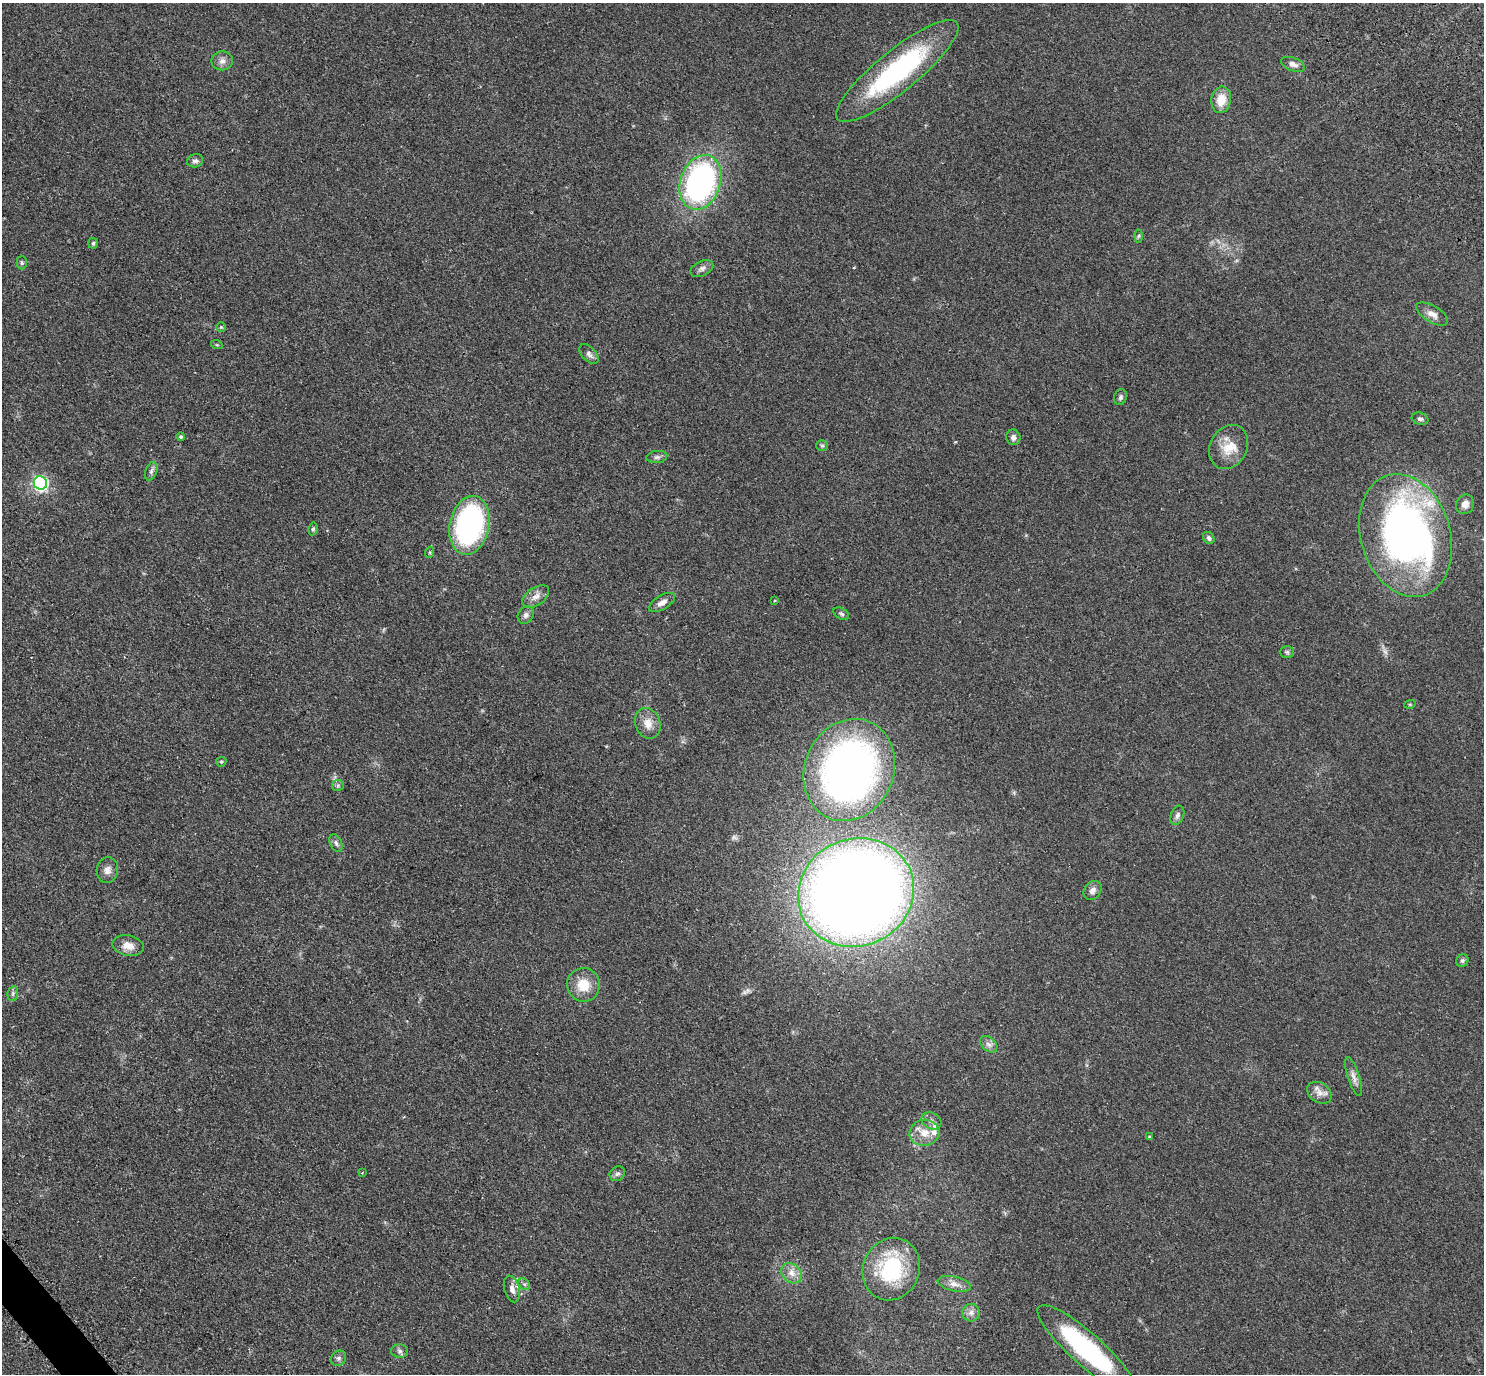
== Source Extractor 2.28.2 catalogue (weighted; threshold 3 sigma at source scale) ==
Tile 7 of 4 x 4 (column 3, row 2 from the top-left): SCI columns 3158-4639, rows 3205-4576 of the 6271 x 6268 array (HDU 1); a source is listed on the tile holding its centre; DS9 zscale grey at full resolution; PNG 1486 x 1376 px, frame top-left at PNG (2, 3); each listed source drawn as its Kron ellipse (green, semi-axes under 4 px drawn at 4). Shown black and unused: <1% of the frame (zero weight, under 2 of 3 exposures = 11% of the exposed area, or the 3 px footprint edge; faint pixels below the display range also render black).
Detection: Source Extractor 2.28.2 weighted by HDU 2 'WHT'; one run over the whole footprint, this tile lists its part. Background 0.0948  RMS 0.0088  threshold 0.0396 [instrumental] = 3 sigma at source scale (4.5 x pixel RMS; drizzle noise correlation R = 1.50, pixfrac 1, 0.05/0.05 arcsec/px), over >= 5 px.
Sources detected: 72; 1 inside a brighter object's white glare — neither listed nor drawn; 5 inside a brighter listed object's ellipse — not listed separately; the other 66 listed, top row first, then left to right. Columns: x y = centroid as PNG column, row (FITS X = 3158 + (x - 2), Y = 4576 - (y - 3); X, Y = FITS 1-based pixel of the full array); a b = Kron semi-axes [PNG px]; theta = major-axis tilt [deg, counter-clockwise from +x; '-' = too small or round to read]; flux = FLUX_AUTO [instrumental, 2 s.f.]
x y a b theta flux
222 61 11 9 10 4.6
1293 64 12 6 -20 4.3
897 71 77 20 39 130
1221 100 13 10 79 14
195 161 8 6 17 2.9
700 182 28 20 71 210
1138 236 6 4 87 1.4
93 243 5 4 - 1.4
22 263 7 5 -90 1.5
702 268 12 7 27 3.5
1432 314 18 8 -30 6.6
221 327 5 5 - 0.98
217 345 6 3 -18 0.91
589 354 12 7 -47 3.4
1120 397 8 6 75 2.4
1420 419 8 6 -16 2.2
181 437 4 4 - 1.7
1013 437 8 7 - 3.4
822 446 6 5 - 1.4
1229 447 23 18 62 18
657 457 10 6 7 2.8
151 471 10 5 69 2.5
40 483 7 6 - 200
1465 504 10 9 - 5.6
469 525 30 19 79 180
313 529 6 4 80 1.4
1406 535 63 44 -73 390
1209 538 7 5 -49 2.3
430 552 5 3 - 0.96
536 597 15 9 34 6.1
774 601 3 2 - 0.93
662 602 14 7 32 5.3
841 614 8 5 -32 1.8
526 615 9 7 58 3.2
1287 652 7 5 -1 1.7
1410 704 6 3 18 0.88
648 723 15 12 -68 10
221 762 5 5 - 1
849 770 52 44 67 430
338 785 6 5 - 1.6
1177 815 10 6 69 3.3
336 843 9 6 -66 2.7
107 870 13 10 77 5.3
1093 890 10 8 52 4.8
856 892 59 53 23 1700
128 946 16 10 -12 8.5
1462 961 6 6 - 1.8
583 985 17 16 - 19
13 993 7 5 79 1.8
989 1044 10 6 -40 3.5
1354 1077 20 6 -71 5
1319 1093 13 9 -35 6.1
931 1121 10 8 -28 4
924 1133 15 13 10 12
1149 1137 4 3 - 1.1
362 1173 3 2 - 0.81
617 1174 8 7 - 2.4
891 1269 32 28 65 65
791 1273 11 9 -45 6.7
524 1284 6 5 - 1.8
954 1284 17 7 -13 5.9
512 1289 13 7 -75 5.9
971 1313 9 8 - 4.1
1086 1349 63 16 -42 120
400 1351 8 6 -2 2.4
339 1358 8 7 - 2.6
Overlapping masked pixels (flux is a lower limit): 1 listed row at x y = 856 892